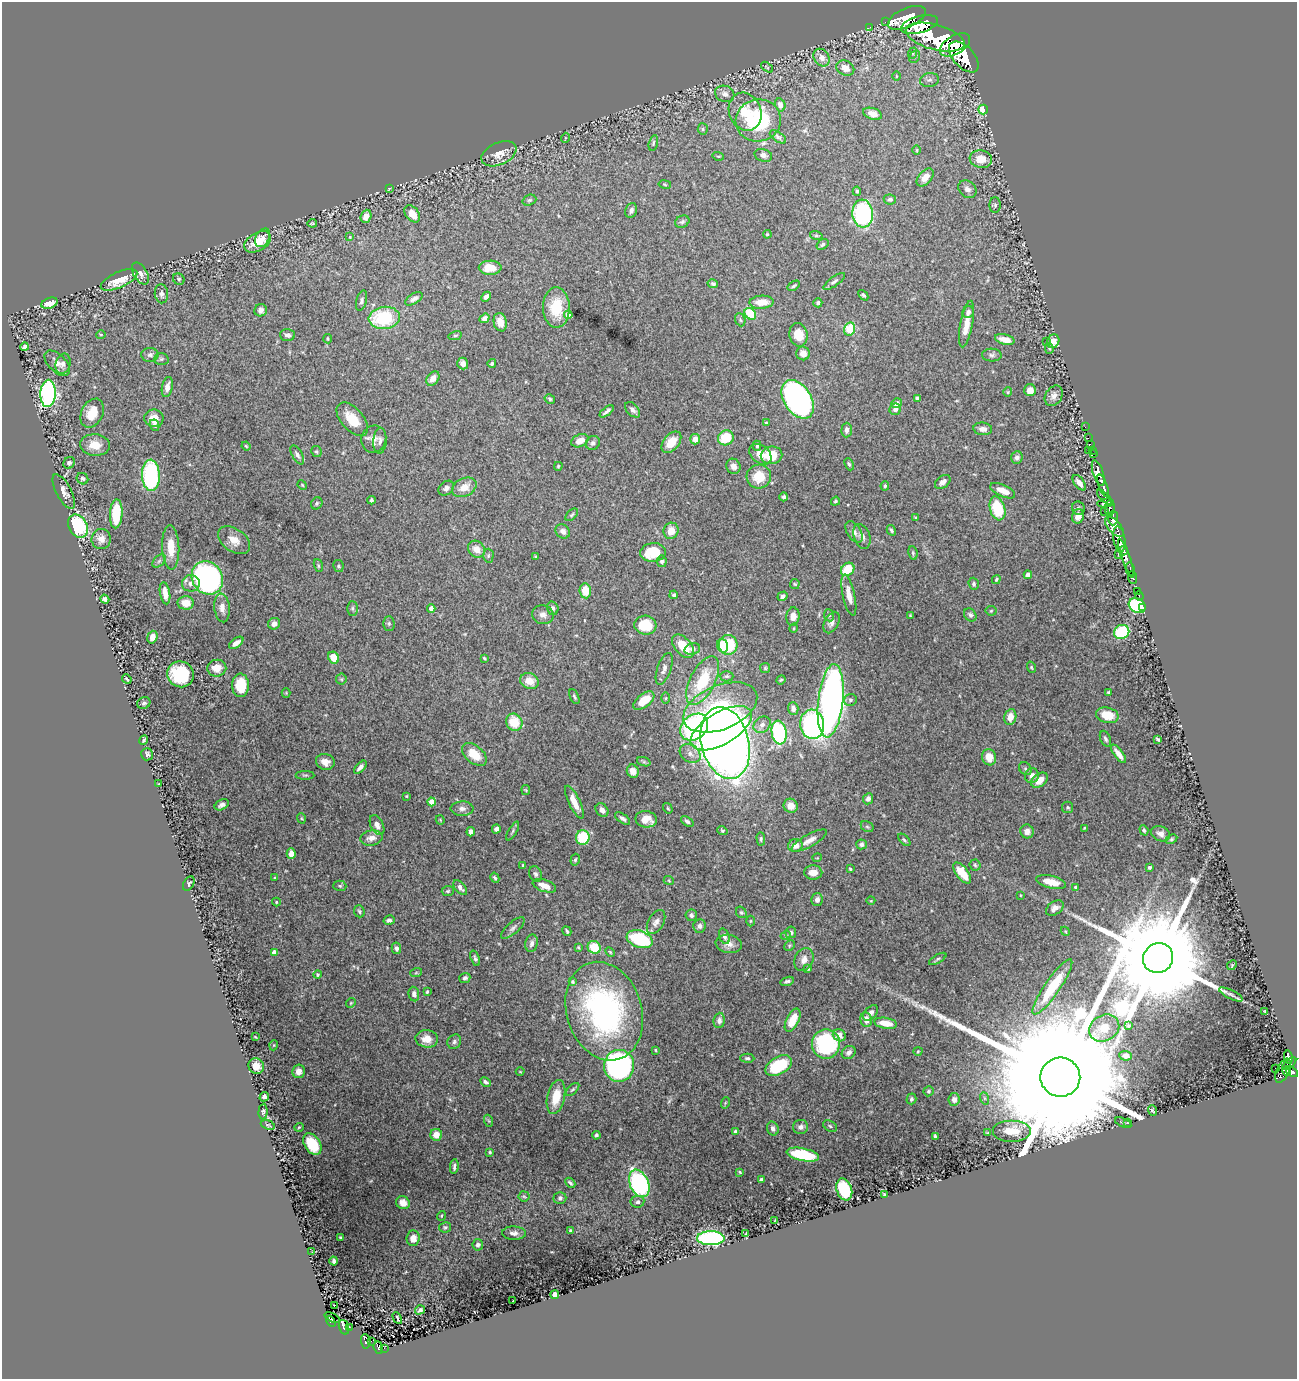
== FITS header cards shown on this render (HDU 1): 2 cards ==
NAXIS1  =                 1295
NAXIS2  =                 1377

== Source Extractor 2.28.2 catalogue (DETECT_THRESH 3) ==
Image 1295 x 1377 px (HDU 1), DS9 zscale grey, 1 PNG px = 1 image px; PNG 1299 x 1381 px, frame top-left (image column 1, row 1377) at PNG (2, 2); each listed source drawn as its Kron ellipse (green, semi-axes under 4 px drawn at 4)
Background 2.43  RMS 0.031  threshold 0.0924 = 3 sigma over >= 5 px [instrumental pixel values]
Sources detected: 474; all 474 listed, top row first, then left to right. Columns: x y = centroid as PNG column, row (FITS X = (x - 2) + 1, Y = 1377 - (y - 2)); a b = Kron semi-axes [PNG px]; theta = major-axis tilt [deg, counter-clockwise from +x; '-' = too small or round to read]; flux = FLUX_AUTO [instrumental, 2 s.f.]
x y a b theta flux
907 18 20 9 24 16000
885 22 2 2 - 35
919 25 19 8 15 17000
870 27 4 3 - 29
935 37 30 12 -15 35000
955 45 17 9 30 18000
913 53 6 4 72 2.7
915 57 7 5 58 4.5
964 57 19 10 -48 19000
822 58 9 7 -55 12
767 67 7 3 -38 2.4
845 68 9 7 -25 15
896 76 5 3 - 1.8
929 80 9 7 9 8.2
725 94 10 8 -25 11
780 105 6 5 - 14
983 110 5 4 - 75
745 112 19 16 -68 46
873 114 10 5 -18 13
758 120 23 21 10 160
703 129 5 5 - 3.4
778 137 9 5 -35 4.8
565 138 5 3 - 1.8
653 143 8 4 76 3.8
917 150 5 3 - 1.8
499 154 18 11 24 20
763 155 9 6 -17 8
718 156 6 3 -17 2
981 159 11 8 -11 32
925 178 10 6 49 16
665 184 6 3 -10 2.2
389 189 3 2 - 1.5
967 189 10 8 -42 9.7
857 191 4 4 - 3.1
890 199 6 5 - 4.7
529 200 7 5 20 3.3
995 205 7 5 -90 3.8
631 210 7 5 68 6.3
863 213 14 10 -84 290
412 214 10 6 -51 32
366 216 6 5 - 21
682 222 7 6 - 4.2
312 223 4 3 - 2.4
767 234 4 3 - 1.8
816 235 6 4 -14 3.2
350 237 4 4 - 1.6
262 238 10 6 61 11
258 242 14 9 30 39
822 244 6 4 36 4.9
490 268 11 7 0 33
140 273 12 7 -58 11
179 279 6 5 - 4
119 280 19 8 24 41
834 281 13 4 36 6.3
713 284 5 4 - 3.9
794 286 7 3 33 3.3
161 294 9 6 -82 7.4
863 295 6 4 -48 3.6
486 297 5 4 - 6.5
414 299 9 5 31 7.5
362 301 10 5 73 5.5
762 302 12 6 3 27
49 303 8 5 21 24
818 303 4 4 - 5.3
556 307 20 13 -89 64
261 310 6 6 - 7.6
968 312 6 5 - 6.8
750 314 6 5 - 81
568 315 4 4 - 31
384 318 15 11 7 130
485 318 5 4 - 11
740 320 7 5 -68 3.6
500 322 9 6 -78 23
967 324 24 6 79 28
849 329 7 5 77 45
101 335 5 3 - 2.1
287 335 7 6 - 7.6
798 335 12 9 -78 31
455 336 6 4 13 3.3
328 339 5 3 - 2.2
1005 340 10 5 -14 23
1053 341 7 6 - 18
1047 342 3 2 - 1.8
24 347 4 4 - 5.1
1049 348 5 4 - 3.1
803 353 7 6 - 14
150 355 8 7 - 6.5
992 355 10 6 -2 6.7
161 359 7 6 - 4.1
57 363 16 8 -45 15
463 363 6 5 - 12
492 363 4 3 - 3
63 364 10 7 72 8.6
433 378 8 5 53 16
167 387 10 5 79 13
1030 390 6 6 - 21
1008 392 4 4 - 2.2
48 393 13 7 87 510
1054 396 11 8 57 13
917 398 4 4 - 5.2
550 399 5 4 - 3.4
798 399 21 13 -57 830
896 403 5 5 - 9.1
895 409 6 5 - 7
633 410 9 5 -47 7.7
607 411 8 3 39 5.9
92 413 15 10 64 39
154 418 9 8 - 27
352 419 20 11 -49 45
766 423 4 3 - 1.9
154 425 6 4 -63 4.9
1085 427 2 2 - 34
983 429 9 6 -6 12
847 430 7 5 88 8.6
726 438 8 7 - 64
1088 438 2 2 - 36
374 439 14 12 68 18
695 439 5 5 - 16
380 441 13 6 87 8.5
580 441 9 6 26 15
671 442 12 7 51 33
593 443 7 6 - 6.3
1090 444 2 2 - 45
95 445 15 10 -5 27
246 446 4 3 - 2
757 446 5 3 - 3.4
1089 450 3 3 - 76
1092 450 3 2 - 49
316 452 5 5 - 3.3
760 454 12 9 -39 22
1093 454 2 2 - 38
297 455 10 5 -61 6.4
771 455 11 9 10 49
1017 457 6 5 - 8.5
69 463 6 5 - 4.5
849 464 6 4 -68 3.4
558 466 4 3 - 2.4
733 466 8 7 - 11
1098 473 13 5 -72 4500
151 475 15 9 -88 230
759 477 12 12 - 42
82 479 6 5 - 4.2
943 482 9 5 38 9.7
1079 483 9 5 -52 15
302 485 5 4 - 2.2
885 486 5 4 - 3.1
1103 486 12 4 -70 5200
464 487 13 9 26 22
446 488 8 6 39 7.2
1003 491 13 6 -24 22
64 492 19 7 -62 14
784 497 4 4 - 4.9
1104 497 10 4 -45 1400
371 500 4 3 - 4
835 501 5 3 - 2.9
317 503 6 5 - 3.8
1106 503 8 4 8 1600
997 508 12 7 -73 99
1078 508 7 6 - 4.9
1110 508 8 5 86 2800
1104 511 2 2 - 59
116 514 14 6 87 75
572 515 7 4 45 4
1078 516 7 6 - 13
915 518 4 3 - 2.2
1113 518 7 5 88 1500
78 526 12 9 -62 150
1114 527 12 6 -49 3400
891 530 5 3 - 4.1
563 531 8 6 -40 10
671 531 8 7 - 26
854 532 12 7 -58 11
862 536 13 8 -71 12
101 539 10 9 - 14
1119 539 13 6 -80 9900
234 540 18 11 -35 23
171 547 22 8 -88 41
476 549 9 7 -46 20
1124 551 4 3 - 1500
653 552 13 9 5 65
913 553 7 4 -81 3.5
1118 554 3 2 - 68
488 556 7 5 89 3.9
536 556 3 3 - 2.4
1126 558 21 4 -70 4700
159 561 8 5 45 5
662 561 6 5 - 5.4
318 566 7 4 -72 3.3
338 566 6 5 - 3.7
848 569 7 6 - 50
1130 569 7 3 -79 660
1028 575 4 4 - 7.8
207 578 17 15 -57 480
1133 578 6 4 -84 740
996 580 4 3 - 2.7
191 583 9 8 - 13
795 584 5 4 - 2.7
974 584 6 5 - 3.7
585 591 7 6 - 34
1137 591 2 2 - 26
165 593 11 5 -80 17
674 595 4 4 - 3.8
849 595 21 6 -78 24
783 596 5 4 - 9.2
1139 596 5 3 - 83
105 599 4 4 - 6.8
186 603 8 6 -1 24
1137 606 9 7 -28 300
1143 607 3 3 - 44
222 608 14 7 -85 15
352 608 7 5 89 4.1
431 608 4 4 - 13
553 608 7 5 -73 5.7
991 611 5 5 - 2.8
543 615 11 9 -12 12
829 615 6 5 - 3.8
970 615 7 5 -49 5
910 616 4 3 - 1.9
793 617 9 6 82 20
832 622 11 7 62 11
389 623 7 5 -89 4.1
274 624 6 5 - 11
645 625 11 9 -5 63
794 628 5 3 - 1.8
1122 632 8 7 - 100
152 637 6 5 - 13
236 643 8 4 36 12
728 645 10 9 - 110
683 646 14 8 -50 52
722 646 7 5 -72 36
692 649 8 5 18 6.7
334 658 6 5 - 34
484 658 4 3 - 2.7
1031 667 6 4 -71 2.5
217 668 9 8 - 23
765 668 5 5 - 2.7
664 669 17 7 71 11
181 674 13 13 - 130
727 676 7 5 -1 4.1
127 679 5 2 - 3.1
341 679 5 5 - 3
781 680 5 3 - 2.2
529 681 9 7 -19 26
703 681 26 12 63 87
240 685 12 8 -90 54
1109 692 3 3 - 5.2
286 693 4 4 - 2.1
574 697 8 3 -66 3.5
666 698 5 4 - 2.4
850 700 6 6 - 5
644 701 12 6 37 41
831 701 37 12 84 920
144 703 7 5 26 5.7
720 707 39 22 23 200
793 708 6 5 - 8.5
1107 715 11 7 -13 44
1010 717 8 6 79 20
514 722 9 8 - 48
812 724 14 12 -84 360
762 725 9 7 42 11
694 727 15 12 40 400
721 728 34 16 31 2100
779 732 12 7 -81 240
1105 739 8 5 -68 5.3
1158 739 4 3 - 3.1
144 740 5 3 - 3.6
725 743 36 24 -76 1700
690 753 11 8 -37 12
147 754 6 5 - 7.2
474 754 14 8 -40 44
1119 754 11 4 -52 17
989 757 8 7 - 28
325 762 9 8 - 15
644 762 7 4 -18 3.7
360 767 8 4 46 8.1
1025 769 7 5 -44 4.1
633 771 7 6 - 15
305 775 9 4 0 3.4
1032 776 7 6 - 13
1040 780 9 6 39 22
159 784 3 2 - 1.3
526 790 5 4 - 2.3
406 796 3 3 - 1.9
868 799 6 5 - 6.5
432 802 4 4 - 36
574 802 18 5 -64 23
222 805 7 5 27 8.6
791 806 7 6 - 19
1068 807 6 5 - 3.4
668 808 5 3 - 2.1
462 809 11 7 0 9.7
602 810 7 5 -48 11
301 818 5 3 - 2.1
623 818 9 4 -36 6.2
646 819 11 8 -10 24
440 820 5 3 - 1.8
687 821 7 4 -37 4.9
377 825 11 6 -64 14
867 827 7 5 -29 3.3
1084 828 4 3 - 2.1
496 829 4 4 - 7.3
1144 830 5 4 - 3.6
513 831 10 4 59 3.7
722 831 5 4 - 2.9
1027 831 7 6 - 13
471 832 4 4 - 11
1161 834 10 7 -23 9.4
583 837 7 7 - 80
371 838 11 7 10 14
761 839 7 4 -89 3.5
1171 839 6 4 27 3.1
809 840 20 6 29 17
904 840 7 4 -45 3.8
861 844 5 5 - 5.8
795 846 7 6 - 15
291 854 5 4 - 14
817 858 5 3 - 1.7
575 860 6 4 74 3.3
522 865 4 3 - 1.9
975 865 5 5 - 3.3
1149 867 3 3 - 3
850 869 3 2 - 2.3
813 872 9 7 2 19
962 873 12 6 -53 38
536 874 8 6 -66 5.5
275 878 4 4 - 2.6
495 878 5 3 - 3.4
669 881 5 3 - 1.7
1051 882 15 6 -13 35
189 883 8 5 62 4.8
340 886 6 5 - 3.5
544 886 12 6 -19 20
460 887 9 5 -51 9.2
1075 887 3 3 - 2.6
448 891 6 5 - 3.2
1020 895 3 2 - 1.4
817 900 6 5 - 8.6
871 901 4 3 - 1.6
276 902 4 4 - 2.1
1055 908 10 6 34 13
359 911 6 5 - 3.3
741 912 6 5 - 3.2
691 915 6 6 - 6.2
389 920 6 4 14 5.8
751 921 5 3 - 2.1
656 922 13 7 60 10
699 926 7 6 - 7.9
513 928 15 6 41 8.4
567 931 5 2 - 2.9
1065 931 5 3 - 2.1
791 932 6 5 - 4.8
786 935 5 3 - 2.3
724 936 8 5 -70 8.2
640 939 13 8 -19 160
532 943 8 6 77 8.9
729 944 13 9 -10 14
789 945 6 5 - 2.6
578 947 4 3 - 2.4
594 947 7 6 - 57
396 948 6 4 -78 7.3
274 952 4 4 - 11
610 952 6 3 -45 2.4
475 958 8 4 -71 4.2
1158 958 15 14 - 80000
938 959 10 4 30 3.9
804 960 12 9 66 14
1232 965 5 4 - 2
808 969 4 3 - 2.9
416 973 6 3 19 2.5
317 975 4 4 - 2.2
465 978 5 5 - 5.6
572 981 4 4 - 2.5
787 981 7 3 16 4.7
1052 987 33 7 56 98
427 992 3 3 - 2.7
414 994 7 5 -80 8.6
1231 994 13 4 -26 7
351 1003 5 4 - 2.6
604 1011 50 37 -72 510
1265 1011 3 2 - 1.7
871 1013 9 5 45 8.6
719 1020 8 5 84 8.4
793 1020 12 6 64 39
866 1020 7 6 - 16
886 1023 11 5 -10 28
1129 1026 3 3 - 2.9
1104 1028 16 12 30 26
839 1035 6 6 - 16
255 1037 4 3 - 1.8
427 1039 11 8 -5 24
454 1042 7 6 - 5.1
826 1044 15 14 - 220
274 1045 5 3 - 1.9
655 1050 4 3 - 2.3
918 1051 4 4 - 2.1
849 1052 7 6 - 8.5
1126 1056 6 5 - 12
1288 1057 7 3 -77 590
747 1058 7 4 -2 4.4
1289 1064 8 3 39 710
256 1066 8 7 - 18
619 1066 16 15 - 580
779 1066 14 8 31 120
1275 1068 2 2 - 22
299 1071 7 6 - 14
1283 1071 13 6 65 1700
1287 1071 5 3 - 670
520 1072 4 3 - 1.6
1292 1072 7 4 -34 1400
1060 1077 20 19 - 210000
485 1082 5 4 - 5.1
572 1089 8 3 44 3.3
928 1091 5 5 - 2.8
264 1097 5 4 - 7.5
556 1097 17 8 77 44
984 1098 6 4 -70 3.2
911 1099 5 5 - 4.2
954 1099 6 5 - 8.2
725 1103 6 3 72 2.2
1153 1110 5 3 - 3.5
263 1111 8 4 86 4.3
489 1121 6 4 -70 2.6
1123 1123 9 3 -25 2.4
1127 1123 3 2 - 0.96
268 1125 7 4 -20 3.1
830 1126 7 5 -30 4.1
299 1127 5 3 - 1.7
800 1127 7 7 - 9.7
773 1128 7 5 -73 7.1
735 1131 4 4 - 2.5
1012 1131 19 11 0 37
988 1133 3 3 - 2.1
436 1135 6 6 - 22
596 1135 4 4 - 4.1
935 1136 4 3 - 2.8
312 1144 12 7 -57 64
490 1152 4 3 - 2.3
803 1155 16 6 -12 130
454 1167 7 3 84 5.5
740 1172 3 2 - 2
761 1180 4 3 - 3.7
570 1183 6 3 -45 3.8
639 1183 14 9 -65 290
844 1190 11 7 -72 150
884 1194 4 3 - 3.1
524 1196 5 5 - 3.1
560 1198 6 6 - 5.5
637 1202 7 6 - 5.9
403 1203 7 6 - 19
441 1216 5 3 - 2.3
775 1220 3 2 - 1.2
445 1227 6 5 - 4.1
570 1231 3 3 - 2.5
514 1233 12 6 -1 10
746 1233 3 2 - 1.5
341 1237 3 2 - 2.2
413 1238 8 6 87 19
711 1238 13 7 0 440
478 1245 6 5 - 6.4
312 1252 2 2 - 1.2
334 1261 4 3 - 4.3
555 1295 4 4 - 31
512 1301 2 2 - 1.5
334 1305 2 2 - 8.2
420 1310 5 4 - 3.8
332 1318 8 2 -29 29
397 1318 6 3 -62 3.5
331 1321 6 4 -60 190
344 1327 7 5 -73 220
349 1327 3 2 - 28
366 1341 7 5 -85 290
371 1341 2 2 - 13
378 1348 6 4 -69 250
384 1348 2 2 - 15